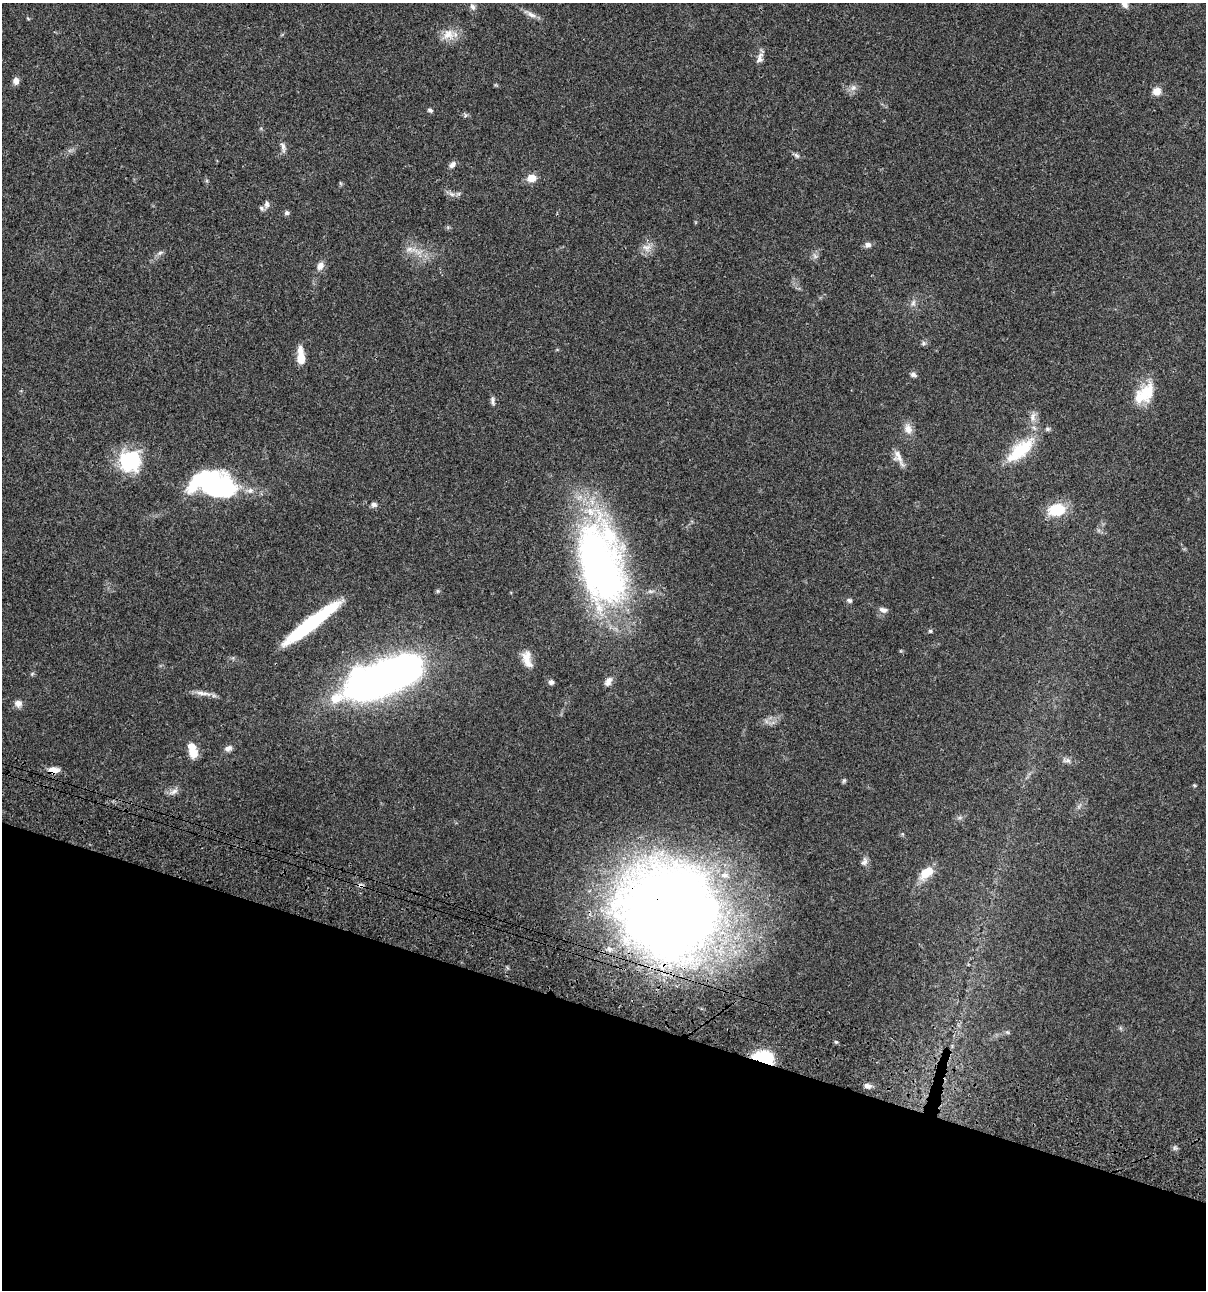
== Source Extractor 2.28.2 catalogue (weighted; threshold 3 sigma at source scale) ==
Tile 15 of 4 x 4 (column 3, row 4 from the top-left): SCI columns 2640-3843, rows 120-1407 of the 5404 x 5390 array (HDU 1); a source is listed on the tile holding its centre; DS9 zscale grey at full resolution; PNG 1208 x 1292 px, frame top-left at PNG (2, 3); no overlay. Shown black and unused: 22% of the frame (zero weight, under 3 of 4 exposures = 9% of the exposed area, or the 3 px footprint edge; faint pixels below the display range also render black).
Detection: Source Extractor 2.28.2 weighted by HDU 2 'WHT'; one run over the whole footprint, this tile lists its part. Background 0.0467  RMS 0.0053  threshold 0.0237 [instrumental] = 3 sigma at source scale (4.5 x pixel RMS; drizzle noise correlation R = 1.50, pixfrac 1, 0.05/0.05 arcsec/px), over >= 5 px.
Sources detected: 74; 3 inside a brighter object's white glare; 1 cosmic-ray / hot-pixel residue — not listed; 7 inside a brighter listed object's ellipse — not listed separately; the other 63 listed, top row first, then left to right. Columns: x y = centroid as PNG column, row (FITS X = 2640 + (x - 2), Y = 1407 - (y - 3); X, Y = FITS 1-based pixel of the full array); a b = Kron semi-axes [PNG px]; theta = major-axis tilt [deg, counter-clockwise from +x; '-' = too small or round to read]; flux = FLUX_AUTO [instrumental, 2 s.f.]
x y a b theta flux
1124 4 11 7 -47 2.2
473 7 10 6 -56 1.6
532 15 15 6 -23 2.8
448 34 17 15 -8 6.4
760 58 15 8 73 2.6
16 81 8 6 -88 2.7
853 88 8 6 68 1.9
1157 91 9 9 - 4
430 110 6 5 - 1.2
283 147 15 6 -77 2.1
797 156 9 5 -40 1.1
452 165 11 6 44 1.9
531 178 8 7 - 6.5
452 194 8 5 -30 1.5
267 204 9 7 87 1.7
287 213 6 6 - 1
868 245 8 7 - 2
646 247 13 9 -2 3.6
409 249 8 7 - 2.4
160 253 9 5 30 1.3
815 256 8 5 -45 1.3
320 266 12 8 61 2.8
913 303 9 6 74 1.7
924 343 6 5 - 1
301 359 16 10 85 5.2
913 374 8 6 -28 1.5
1145 393 29 19 66 14
492 401 11 5 -83 1.5
1033 417 15 6 79 3.1
908 429 14 10 -67 4.1
1020 450 36 14 40 24
898 457 22 9 -65 4.2
128 460 30 21 82 23
213 487 33 28 64 50
250 491 10 7 25 2.2
374 504 8 6 -13 1.5
1057 510 20 14 12 14
600 567 95 46 -76 200
438 591 5 5 - 0.7
849 600 7 5 -26 1.2
883 610 11 6 -15 2.1
310 624 61 10 37 55
930 631 5 4 - 0.89
527 656 16 11 63 4.6
385 677 61 22 21 420
551 682 6 5 - 1.6
608 682 12 8 58 2.7
201 693 27 5 -11 3.6
18 703 10 9 - 2.3
228 748 10 6 12 2
193 753 11 11 - 6
1067 760 8 6 1 1.6
53 770 12 7 0 4.6
844 781 7 5 68 0.74
1194 785 5 4 - 0.49
173 792 15 5 27 2.2
864 862 12 8 75 2.1
926 872 19 10 42 8.8
667 911 94 89 -33 620
1007 1032 6 4 -43 0.66
836 1042 5 4 - 0.69
764 1057 21 12 -12 21
868 1086 10 6 -9 1.7
Overlapping masked pixels (flux is a lower limit): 3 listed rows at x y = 53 770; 667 911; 764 1057
Isophote crosses this tile's border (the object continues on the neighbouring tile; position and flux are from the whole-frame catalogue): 1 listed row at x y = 1124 4